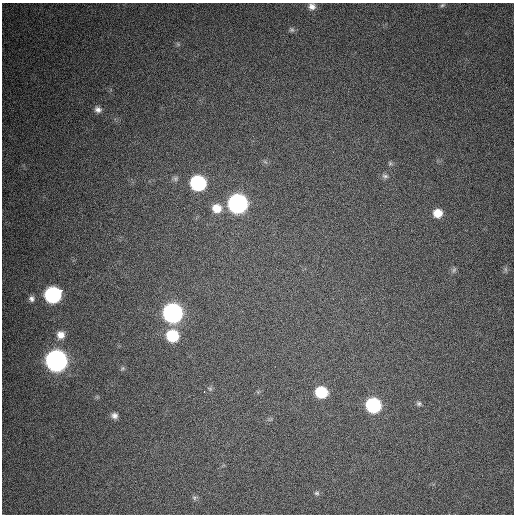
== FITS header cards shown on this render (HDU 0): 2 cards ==
NAXIS1  =                  512 / Axis length
NAXIS2  =                  512 / Axis length

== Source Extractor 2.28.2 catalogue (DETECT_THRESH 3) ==
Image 512 x 512 px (HDU 0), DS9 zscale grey, 1 PNG px = 1 image px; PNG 516 x 516 px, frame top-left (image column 1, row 512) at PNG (2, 3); no overlay
Background 326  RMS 18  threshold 55.4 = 3 sigma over >= 5 px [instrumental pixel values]
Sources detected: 29; all 29 listed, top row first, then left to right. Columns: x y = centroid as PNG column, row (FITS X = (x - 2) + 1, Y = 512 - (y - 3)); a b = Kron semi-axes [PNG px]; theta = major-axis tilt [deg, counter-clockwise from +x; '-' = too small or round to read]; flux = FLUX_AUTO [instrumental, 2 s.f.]
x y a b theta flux
442 5 7 5 27 2200
312 6 9 8 - 6900
292 30 7 6 - 2900
178 44 7 4 -46 2100
98 109 9 7 -22 6000
390 163 6 5 - 2100
385 176 9 6 -18 3700
175 178 8 8 - 3400
198 183 10 9 - 180000
237 204 10 10 - 530000
217 208 11 10 - 17000
438 213 9 8 - 16000
505 269 7 4 -71 2300
454 270 9 5 69 3000
53 295 10 9 - 250000
32 299 7 7 - 4500
173 313 10 10 - 560000
61 335 10 10 - 10000
172 336 10 9 - 56000
56 361 10 10 - 900000
123 368 7 5 36 2100
210 389 7 5 -18 2300
204 392 2 2 - 2400
321 392 9 8 - 54000
419 403 7 6 - 2900
373 405 10 9 - 160000
114 416 8 7 - 5300
317 493 7 5 -1 2600
194 498 7 6 - 2500
At the frame edge (FLAGS 8, measured only in part): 1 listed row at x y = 312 6